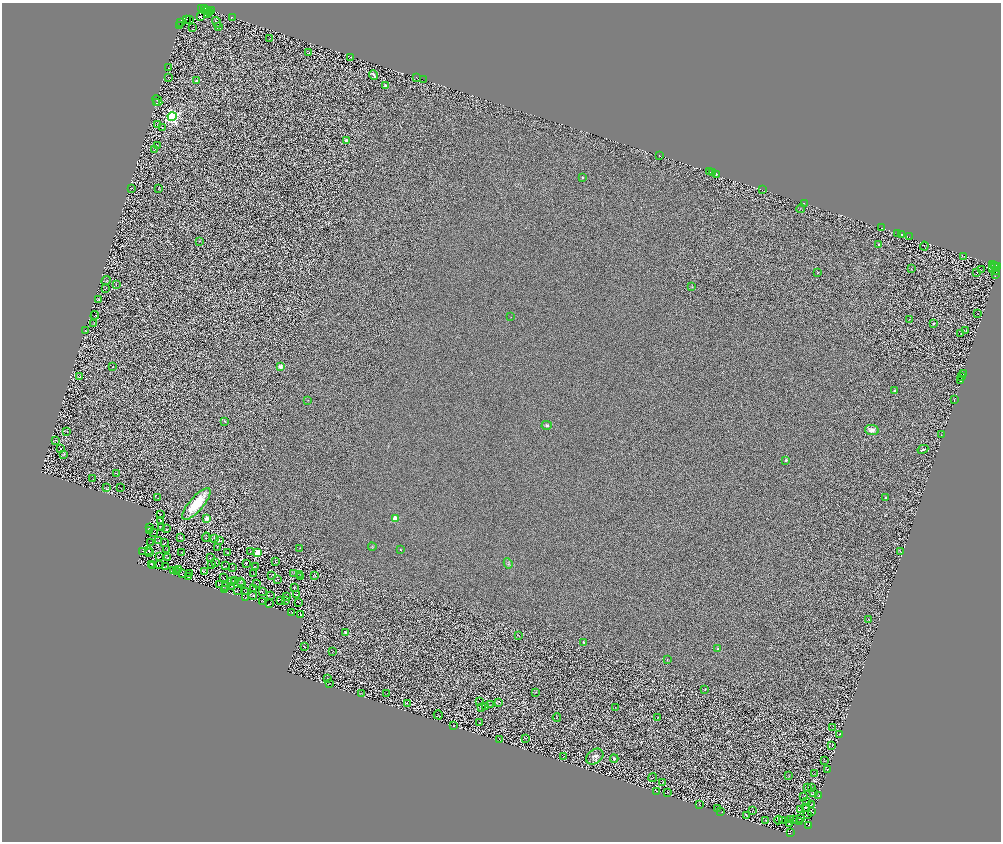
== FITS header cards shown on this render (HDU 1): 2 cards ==
NAXIS1  =                 1997
NAXIS2  =                 1679

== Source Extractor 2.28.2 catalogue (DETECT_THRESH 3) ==
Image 1997 x 1679 px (HDU 1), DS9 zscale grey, zoomed out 1/2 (1 PNG px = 2 x 2 image px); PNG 1003 x 844 px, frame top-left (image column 1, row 1678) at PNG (2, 3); each listed source drawn as its Kron ellipse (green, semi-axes under 4 px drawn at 4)
Background 0.488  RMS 0.85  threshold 2.55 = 3 sigma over >= 5 px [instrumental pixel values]
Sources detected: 352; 98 cannot appear on this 1/2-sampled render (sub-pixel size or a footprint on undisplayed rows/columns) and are neither listed nor drawn; the other 254 listed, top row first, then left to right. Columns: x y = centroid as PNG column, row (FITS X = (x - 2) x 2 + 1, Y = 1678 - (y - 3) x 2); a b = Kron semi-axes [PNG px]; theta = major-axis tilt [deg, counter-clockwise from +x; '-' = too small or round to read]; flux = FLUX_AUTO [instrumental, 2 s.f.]
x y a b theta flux
202 8 2 1 - 320
205 9 2 1 - 1200
207 11 3 1 - 16
211 11 2 2 - 470
209 12 2 1 - 820
208 14 2 2 - 350
200 16 2 2 - 1300
232 17 2 1 - 41
186 20 2 1 - 560
189 20 3 1 - 230
217 22 5 1 - 68
181 23 2 1 - 740
180 26 2 2 - 5600
219 26 2 1 - 36
193 28 3 2 - 120
270 38 2 1 - 44
309 52 2 1 - 51
351 57 2 1 - 30
169 68 2 1 - 44
374 75 5 3 - 460
168 77 2 2 - 56
417 77 3 1 - 1300
424 80 2 1 - 160
197 81 2 2 - 680
386 85 2 2 - 1300
157 101 6 1 -49 65
157 103 3 1 - 52
172 117 4 4 - 56000
158 124 3 2 - 80
162 128 3 1 - 55
346 141 2 2 - 1600
157 145 2 1 - 44
154 149 2 1 - 45
660 156 2 1 - 48
709 171 2 1 - 290
712 173 4 1 - 610
717 174 2 1 - 1400
582 177 2 2 - 280
131 188 3 1 - 55
159 188 2 1 - 62
762 190 2 1 - 49
804 203 2 1 - 34
801 209 4 2 - 88
882 228 3 1 - 52
898 233 2 1 - 580
902 234 3 1 - 970
909 237 2 2 - 2200
199 241 2 2 - 47
879 244 2 2 - 470
924 246 4 1 - 50
964 257 2 1 - 37
993 265 2 1 - 800
995 266 2 1 - 140
998 266 3 2 - 3200
911 269 3 2 - 77
992 269 2 1 - 220
981 270 2 1 - 61
995 271 3 2 - 34
818 272 2 2 - 120
977 273 3 1 - 43
996 274 2 2 - 280
106 281 5 2 - 97
116 284 4 1 - 64
692 287 2 2 - 61
106 288 3 2 - 55
99 300 3 2 - 72
978 314 2 1 - 39
95 315 4 1 - 74
511 317 2 1 - 47
909 319 2 2 - 68
94 324 2 1 - 52
933 324 2 2 - 520
85 330 4 2 - 90
965 331 3 2 - 79
961 334 2 1 - 48
113 367 2 2 - 120
281 367 2 2 - 3000
963 373 2 2 - 1800
80 377 3 2 - 65
961 377 3 1 - 8.3
960 380 2 1 - 270
894 391 2 2 - 760
308 400 2 2 - 61
954 400 2 1 - 39
225 421 4 3 - 190
547 425 5 4 - 340
872 430 7 5 -10 920
67 431 4 3 - 100
941 435 2 1 - 36
55 440 2 1 - 48
61 449 2 2 - 78
923 449 5 3 - 340
64 454 3 2 - 87
786 460 2 2 - 520
117 473 2 1 - 49
93 479 2 1 - 39
107 487 3 2 - 88
121 488 2 1 - 40
157 498 2 1 - 34
885 498 2 2 - 320
196 504 20 7 49 6800
160 514 2 1 - 71
207 518 3 2 - 3800
395 519 3 2 - 4000
161 521 2 1 - 64
149 527 3 2 - 98
161 527 2 2 - 87
167 529 3 2 - 75
150 531 3 1 - 40
153 533 2 1 - 51
180 537 2 2 - 46
206 537 5 2 - 82
214 539 3 2 - 68
159 540 2 1 - 39
219 541 2 1 - 53
150 542 3 1 - 60
165 543 2 1 - 48
372 547 4 3 - 160
217 548 4 1 - 47
300 548 2 2 - 73
400 549 2 2 - 110
167 550 2 1 - 47
143 551 2 1 - 46
148 551 2 1 - 88
250 551 2 1 - 62
900 552 2 1 - 42
150 553 3 2 - 72
182 553 2 1 - 61
228 553 2 1 - 41
257 553 3 3 - 7200
160 557 2 1 - 49
168 558 2 1 - 55
210 558 2 1 - 53
275 562 2 1 - 41
216 563 2 1 - 47
246 563 2 2 - 86
508 563 5 3 - 230
151 564 2 1 - 57
159 564 2 1 - 30
153 565 2 1 - 39
211 565 3 1 - 54
165 566 2 1 - 51
225 566 3 1 - 56
255 566 3 1 - 47
233 568 2 1 - 33
179 569 3 2 - 48
174 571 2 1 - 64
176 572 2 1 - 53
204 572 3 1 - 68
189 573 2 1 - 36
293 573 2 1 - 50
182 574 2 2 - 50
254 574 2 1 - 59
300 575 2 1 - 33
315 575 3 2 - 80
271 576 3 2 - 67
188 577 2 1 - 40
300 577 2 1 - 36
223 578 2 1 - 56
278 579 2 1 - 34
231 581 2 1 - 48
235 581 2 1 - 45
240 581 3 2 - 59
242 583 2 1 - 29
257 583 4 1 - 61
220 584 2 1 - 55
225 586 2 1 - 27
232 586 2 1 - 46
294 588 3 1 - 66
254 589 2 1 - 53
224 590 2 1 - 49
237 591 2 1 - 60
245 592 2 1 - 49
262 592 3 1 - 78
270 595 4 1 - 96
297 595 3 1 - 54
253 596 4 1 - 110
246 597 2 1 - 63
286 597 2 2 - 74
285 600 2 1 - 68
262 601 3 1 - 70
281 601 2 1 - 52
298 602 2 1 - 59
270 604 2 1 - 48
292 612 4 1 - 51
301 615 3 1 - 72
869 620 2 1 - 37
345 632 4 3 - 250
518 635 3 2 - 59
584 642 2 2 - 200
304 647 2 1 - 46
718 649 3 3 - 350
332 651 2 1 - 37
667 660 3 2 - 65
327 679 3 1 - 75
329 683 3 1 - 38
705 689 2 2 - 140
536 692 3 1 - 58
361 693 3 1 - 57
386 694 2 1 - 40
480 702 2 1 - 55
499 702 2 1 - 66
407 704 2 1 - 42
490 705 3 1 - 52
486 706 2 1 - 47
481 708 2 1 - 43
615 708 2 1 - 47
438 715 4 1 - 62
658 717 2 1 - 41
557 718 4 1 - 45
480 723 2 2 - 63
453 726 2 1 - 79
832 728 2 1 - 40
840 734 2 1 - 42
525 738 3 2 - 44
499 739 3 1 - 51
832 746 4 1 - 62
563 757 2 1 - 40
595 757 9 7 36 690
614 759 4 3 - 310
824 761 2 1 - 40
828 769 2 1 - 38
814 774 2 1 - 37
789 776 2 1 - 33
652 778 4 1 - 43
663 783 2 1 - 48
808 788 2 1 - 47
812 788 2 1 - 52
657 791 2 1 - 51
667 792 2 1 - 390
813 793 3 1 - 62
804 796 2 2 - 46
819 796 3 2 - 48
807 801 3 2 - 74
812 804 2 1 - 75
700 805 2 1 - 54
806 807 3 2 - 110
717 808 2 1 - 56
752 810 3 1 - 52
800 810 2 1 - 39
720 811 2 1 - 36
811 812 2 1 - 69
746 815 3 1 - 55
807 815 3 1 - 84
800 818 3 2 - 66
766 820 3 1 - 55
778 820 4 2 - 110
790 820 2 1 - 61
793 820 3 2 - 96
782 821 3 1 - 25
799 822 2 1 - 95
789 823 2 1 - 290
808 825 2 1 - 600
791 833 2 1 - 150
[98 sub-pixel or undisplayed-footprint detections neither listed nor drawn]